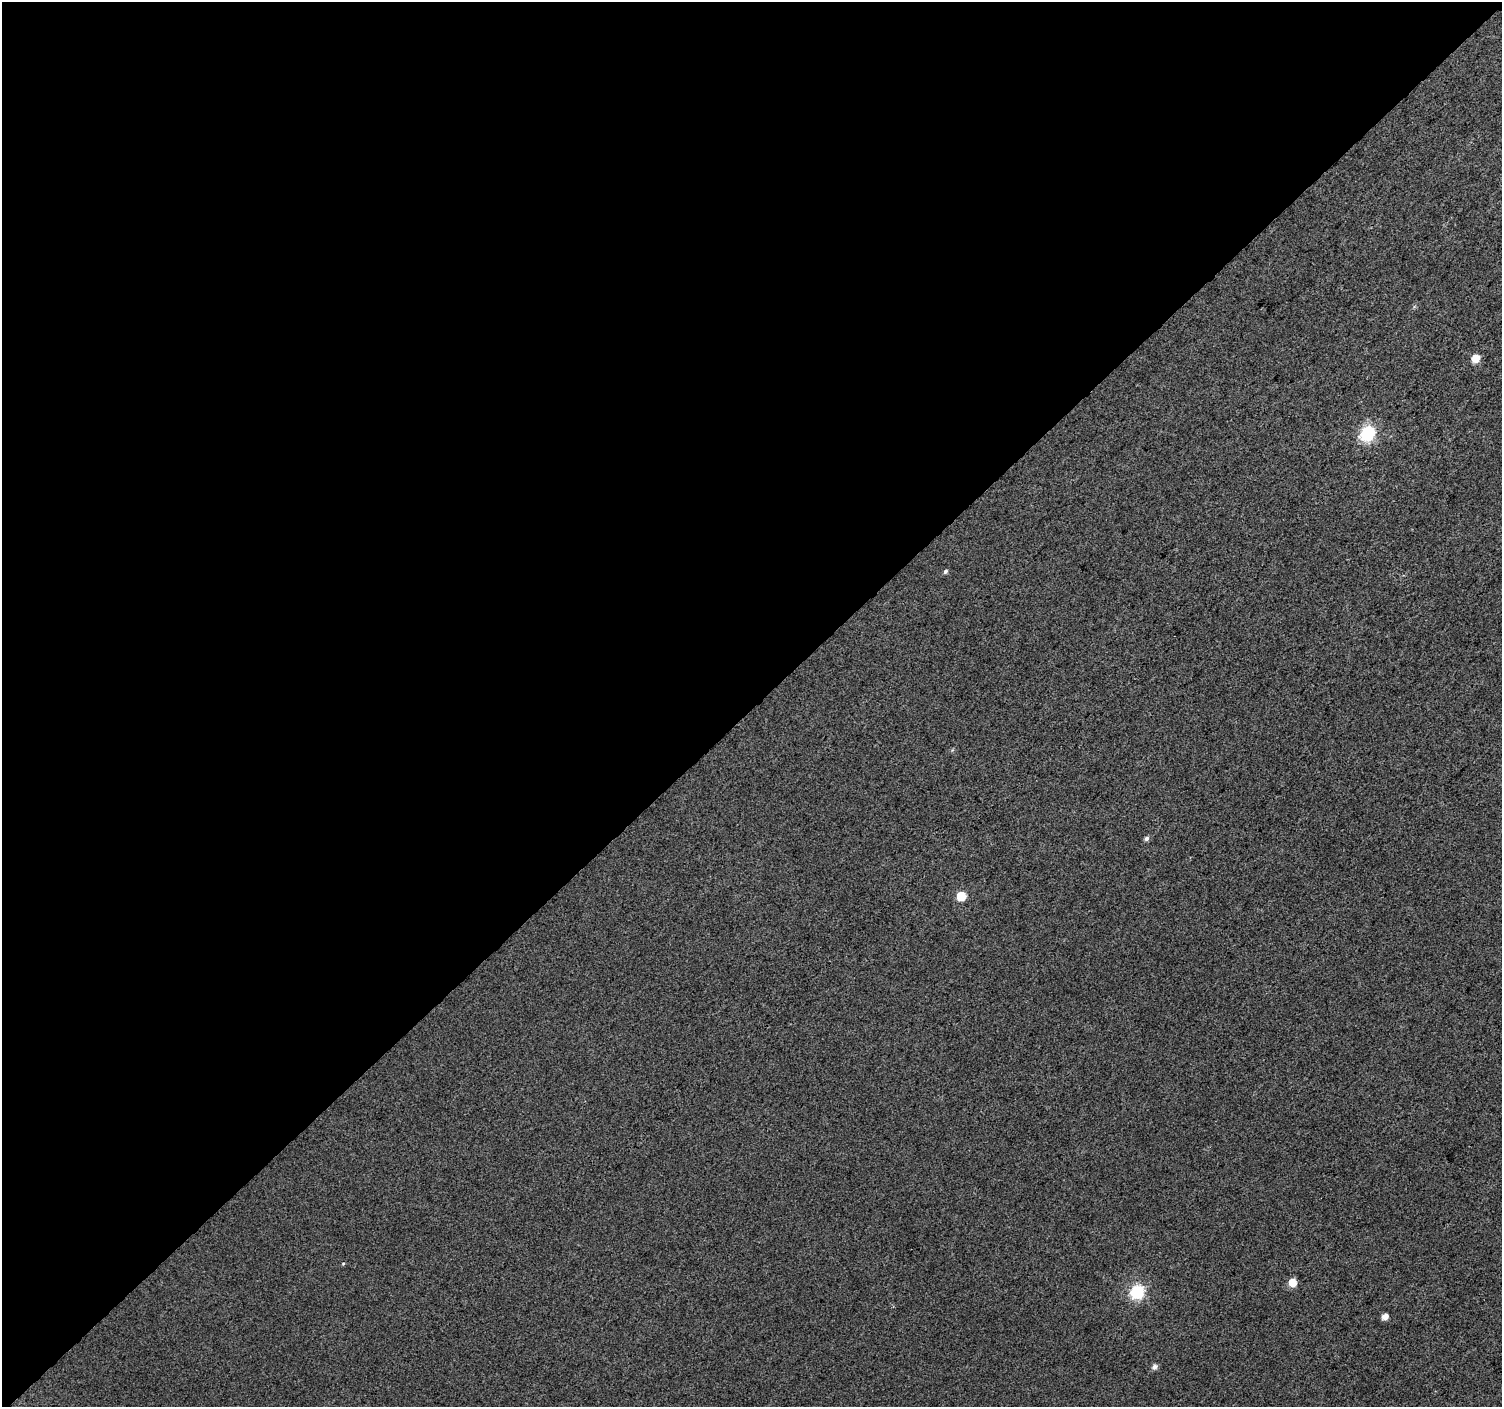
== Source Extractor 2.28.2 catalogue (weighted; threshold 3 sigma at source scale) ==
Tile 1 of 2 x 2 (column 1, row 1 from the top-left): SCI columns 1-1500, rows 1490-2894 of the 3003 x 2999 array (HDU 1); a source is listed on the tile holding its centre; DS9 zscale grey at full resolution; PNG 1504 x 1409 px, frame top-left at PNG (2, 2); no overlay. Shown black and unused: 50% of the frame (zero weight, under 3 of 4 exposures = <1% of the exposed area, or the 3 px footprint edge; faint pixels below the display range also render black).
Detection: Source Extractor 2.28.2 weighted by HDU 2 'WHT'; one run over the whole footprint, this tile lists its part. Background 0.0422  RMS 0.011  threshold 0.0501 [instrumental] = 3 sigma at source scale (4.5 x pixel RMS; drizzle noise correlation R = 1.50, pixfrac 1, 0.0396/0.0396 arcsec/px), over >= 5 px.
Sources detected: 10; all 10 listed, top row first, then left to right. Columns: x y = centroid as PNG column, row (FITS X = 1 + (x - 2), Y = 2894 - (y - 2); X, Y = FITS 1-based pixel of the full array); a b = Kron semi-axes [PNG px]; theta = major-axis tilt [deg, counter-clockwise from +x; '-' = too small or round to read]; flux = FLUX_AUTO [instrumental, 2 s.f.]
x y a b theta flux
1475 359 6 6 - 15
1367 434 7 7 - 190
945 571 6 4 47 2.3
1146 839 6 5 - 3
961 896 6 6 - 28
343 1264 4 4 - 1.2
1292 1283 6 6 - 17
1137 1292 7 7 - 150
1385 1317 6 5 - 7
1154 1367 7 6 - 4.5